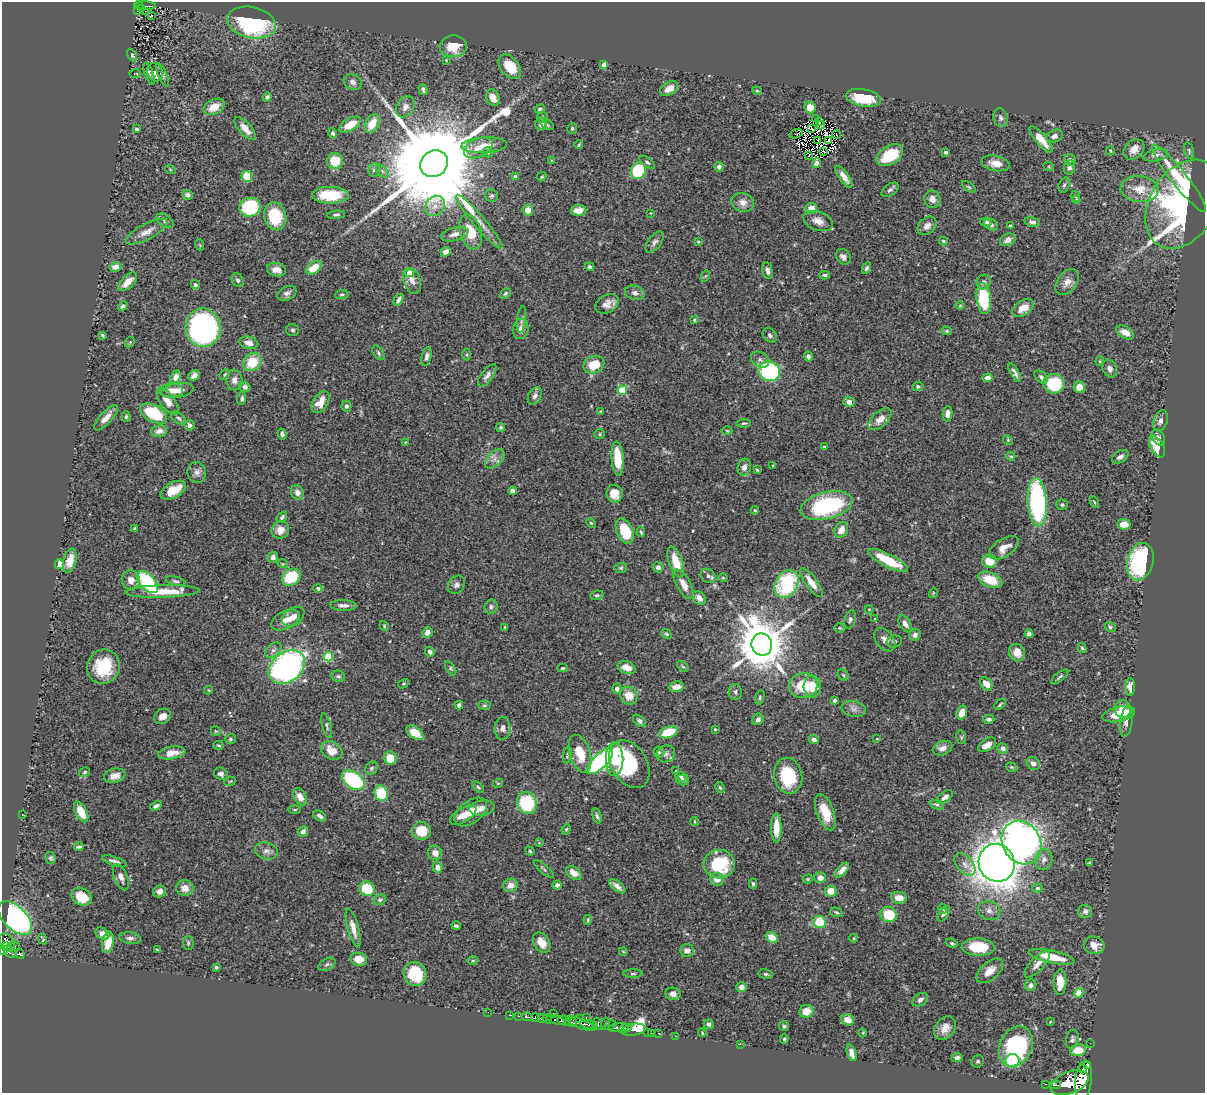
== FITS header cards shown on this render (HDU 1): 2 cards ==
NAXIS1  =                 1203
NAXIS2  =                 1091

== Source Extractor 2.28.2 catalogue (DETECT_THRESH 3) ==
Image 1203 x 1091 px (HDU 1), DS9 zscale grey, 1 PNG px = 1 image px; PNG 1207 x 1095 px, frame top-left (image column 1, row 1091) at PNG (2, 2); each listed source drawn as its Kron ellipse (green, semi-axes under 4 px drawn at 4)
Background 0.721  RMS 0.026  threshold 0.0769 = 3 sigma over >= 5 px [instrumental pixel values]
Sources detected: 509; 4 with non-positive FLUX_AUTO (blend fragments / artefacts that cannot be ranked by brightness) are neither listed nor drawn; of the other 505, the 500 brightest by FLUX_AUTO listed and drawn (5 fainter detections omitted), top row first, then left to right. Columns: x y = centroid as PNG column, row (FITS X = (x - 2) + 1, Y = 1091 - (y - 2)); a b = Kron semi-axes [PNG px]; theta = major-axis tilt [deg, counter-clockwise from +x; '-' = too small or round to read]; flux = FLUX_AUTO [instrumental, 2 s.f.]
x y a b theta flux
139 5 4 4 - 91
146 6 10 2 -1 100
141 8 4 3 - 29
138 11 3 2 - 15
145 11 2 2 - 5.1
152 16 3 2 - 3.9
251 23 25 15 -12 210
453 46 13 11 3 39
132 55 7 4 -59 3
446 60 3 2 - 1.3
604 65 4 4 - 13
510 67 14 9 -51 47
155 72 9 7 -66 7.9
149 73 12 4 -69 3.9
135 74 6 2 -2 1.3
162 75 13 4 -66 4.4
353 82 9 7 -29 7.8
669 88 10 6 34 15
423 90 6 3 -73 3.6
757 91 4 4 - 1.8
267 97 4 4 - 4.7
493 98 8 6 -65 18
863 98 18 8 -9 61
214 107 11 7 27 25
405 107 11 8 60 9.6
810 107 6 5 - 21
540 109 5 4 - 3.5
543 118 5 5 - 2.8
1000 118 9 7 -77 5.4
816 119 3 2 - 1.1
819 122 3 2 - 1.6
372 124 10 6 61 32
541 124 6 6 - 7.9
350 125 12 6 30 29
547 125 7 4 -28 2.6
821 125 4 2 - 2.4
572 128 5 5 - 3
136 129 3 3 - 3.2
245 129 14 6 -49 17
811 129 3 2 - 1
333 133 5 4 - 3.5
796 134 7 3 18 1.9
836 135 4 2 - 1.8
1055 136 8 6 25 7.2
1041 139 17 5 -49 25
818 141 3 2 - 2
829 141 4 3 - 1.6
484 145 23 8 2 26
579 145 4 3 - 2.3
478 148 15 9 24 22
1134 149 11 8 42 14
823 151 3 2 - 1.3
1110 151 4 3 - 1.7
1189 151 8 5 -75 3.2
488 152 5 5 - 2.7
945 152 4 3 - 4
890 155 14 9 32 52
1156 155 12 6 12 8.3
808 156 3 2 - 2.8
551 160 3 2 - 1.2
1070 160 6 5 - 4.9
335 161 8 7 - 44
647 162 9 4 -38 3.9
817 163 5 4 - 7.3
996 163 14 7 -11 17
434 164 14 12 36 64000
719 167 5 4 - 6.4
1049 167 5 3 - 1.6
1069 168 7 5 78 5
170 169 5 3 - 1.6
374 170 7 6 - 4.1
382 171 7 4 -45 3.7
638 171 8 7 - 94
247 176 5 5 - 43
515 177 4 3 - 4.3
542 177 5 4 - 2.3
844 177 13 5 -55 12
1179 178 42 8 -52 88
1064 185 7 5 72 3.6
969 187 8 4 -35 2.4
1140 189 19 13 -5 31
890 190 9 5 35 5.3
188 195 5 4 - 6.5
330 195 18 8 0 58
492 196 6 6 - 3.8
1075 196 6 3 -72 2.1
932 199 9 8 - 11
1076 200 4 3 - 2.2
743 202 11 9 -20 13
1183 204 48 33 59 500
435 206 11 9 44 13
250 207 10 9 - 130
811 208 5 5 - 18
528 210 5 5 - 17
579 211 8 5 2 15
650 213 3 2 - 1.1
336 215 9 4 6 3.7
275 216 14 11 -76 72
165 221 10 6 -33 5.5
818 221 15 9 -20 15
479 222 35 6 -50 20
986 222 6 4 4 4.4
1032 222 8 4 -10 5.6
991 225 7 5 -34 4.1
927 226 11 7 44 9.1
1010 226 3 3 - 2.6
147 232 23 7 28 16
471 232 18 10 -73 42
455 234 14 6 14 12
1008 240 8 6 26 8.8
943 241 4 3 - 2.6
654 242 12 6 51 7.1
698 242 4 4 - 1.5
200 245 6 3 -71 1.5
446 252 5 4 - 8.8
843 257 8 6 -48 8.9
115 267 6 5 - 11
590 267 5 4 - 3.9
314 268 9 5 39 33
866 268 6 4 64 3.8
276 270 9 6 -11 13
767 271 9 5 -78 6.1
409 273 4 4 - 37
824 275 5 4 - 4.3
705 276 6 4 60 1.9
238 280 7 6 - 4.4
412 281 13 8 -71 13
128 282 12 6 44 19
984 282 7 7 - 6.4
1067 282 15 9 53 13
195 285 5 4 - 3.2
287 293 10 6 28 6.6
505 293 6 4 46 3.2
635 293 10 7 -17 7.6
342 294 7 3 6 2.7
984 298 15 7 -83 96
398 300 6 3 57 5.4
607 304 12 8 29 13
960 305 4 4 - 1.7
123 306 5 4 - 4.3
1023 308 12 7 32 19
522 319 13 4 83 3.7
694 320 3 3 - 2.4
203 328 19 17 -89 440
521 329 10 8 80 9.3
293 330 6 5 - 3.5
947 331 5 4 - 2.8
1125 332 10 6 -29 16
103 335 4 3 - 2.2
770 335 8 6 -48 4.6
130 342 6 4 44 2.1
249 343 9 6 -15 10
378 353 8 5 -55 4.2
467 354 6 3 90 1.9
426 356 9 5 77 5.6
808 356 5 4 - 4.7
760 360 10 7 -32 6.1
1100 361 5 4 - 2
252 362 10 8 41 48
594 365 10 8 22 41
1110 368 9 7 -61 7.1
769 371 11 9 -22 230
1015 373 10 4 -60 6.2
225 374 6 3 46 2.1
194 375 6 5 - 7.7
487 375 13 6 53 8.4
176 377 7 5 67 10
1041 377 8 5 -45 4.3
988 378 5 4 - 8.1
234 380 10 8 -90 9.9
1054 384 10 10 - 75
918 386 5 4 - 2.8
245 387 6 5 - 6.7
1079 387 6 5 - 19
171 390 12 7 1 13
177 390 16 7 9 15
622 390 4 4 - 88
535 396 9 6 61 5.8
242 399 6 4 85 4.2
168 401 15 7 -53 15
321 402 12 7 58 22
849 402 5 5 - 10
346 406 5 5 - 3.8
600 411 4 4 - 1.4
154 414 14 8 -29 81
948 414 8 5 84 8.6
126 417 5 4 - 3.3
106 418 16 6 47 15
179 418 9 5 -37 3.7
880 419 14 7 43 16
1160 421 11 7 68 6.6
744 423 7 4 4 2.9
189 425 5 5 - 6
501 427 4 4 - 2.7
159 431 8 6 10 9.7
727 431 5 3 - 1.6
282 434 5 3 - 5.3
600 434 5 5 - 2.7
1158 438 9 6 -58 5.5
1008 440 5 4 - 2
405 442 4 4 - 1.4
824 447 3 3 - 2.2
1157 447 12 6 -61 40
1011 456 4 3 - 2
1120 457 9 5 31 6.8
495 459 12 6 46 9.6
618 459 17 6 -86 50
773 466 3 3 - 2
744 467 8 6 73 8.4
757 470 3 2 - 1.8
197 472 10 9 - 8.7
173 490 14 7 29 35
512 491 4 4 - 8.7
297 492 7 6 - 8.5
614 494 9 8 - 22
1037 502 24 9 -86 330
1094 502 6 4 -61 2.1
1062 505 6 5 - 3.5
826 506 26 13 15 190
755 510 4 3 - 1.9
282 517 6 4 53 3.8
591 523 5 3 - 1.7
1124 524 7 5 -7 20
135 529 4 3 - 2.9
280 530 9 8 - 15
841 530 8 6 58 18
625 531 13 8 -66 62
641 532 5 3 - 2.7
1004 548 16 9 32 20
273 557 5 5 - 6.1
70 561 12 6 75 23
888 561 22 6 -27 62
989 561 7 6 - 28
676 562 16 7 -71 34
1140 562 19 13 76 190
59 564 5 4 - 21
283 564 5 3 - 1.7
658 567 5 5 - 5.5
621 568 6 5 - 2.8
708 576 8 6 -43 5.7
291 577 10 8 35 85
723 578 4 3 - 1.5
131 580 10 9 - 14
990 580 12 7 -21 42
176 581 10 4 -13 3.8
147 582 13 7 -47 150
811 582 17 6 -54 21
684 584 16 7 -61 17
787 584 14 11 61 140
456 585 10 7 50 6.6
318 588 4 4 - 5
163 591 37 6 2 52
933 593 5 3 - 1.5
597 595 7 4 9 3.3
699 598 7 5 -50 11
343 605 13 5 -1 8.8
491 607 7 6 - 4.2
869 609 4 2 - 1.2
293 617 12 8 36 13
850 619 9 5 73 4.6
875 619 3 3 - 2.8
285 620 15 9 26 18
905 624 9 5 -57 8.9
384 626 5 4 - 2
505 627 3 2 - 1.6
1110 627 5 5 - 2.9
839 628 5 4 - 2
427 632 5 5 - 9.5
666 634 5 4 - 2.5
1029 634 4 4 - 5.5
915 635 6 5 - 6.7
885 640 13 8 -52 10
894 641 8 6 11 4.4
762 645 11 10 - 10000
1082 648 5 4 - 2.5
273 650 9 6 41 6.6
430 652 5 4 - 5.3
1017 653 9 8 - 18
328 657 5 4 - 72
683 666 6 4 -42 2.5
104 667 17 16 - 72
287 667 20 15 37 570
451 668 7 4 -58 2.9
563 668 5 4 - 2.5
627 668 9 6 -22 15
843 675 6 5 - 2.6
338 676 7 5 -22 3.9
1060 677 10 3 38 3.5
403 684 6 3 31 1.9
986 684 7 5 -49 16
803 686 14 12 9 52
676 687 8 5 6 16
812 687 11 8 -86 29
1130 687 8 5 -88 14
617 689 5 4 - 6
208 690 4 4 - 1.9
735 692 8 6 -88 4.9
629 696 9 8 - 25
760 697 7 4 73 3.1
835 700 4 3 - 4.1
459 705 4 4 - 5.3
484 705 6 4 3 2.7
1000 705 6 3 42 2.4
854 709 12 8 -10 8.9
1123 709 9 8 - 14
962 713 7 5 72 17
1119 714 16 7 13 44
163 716 9 7 36 12
758 719 6 5 - 5.7
989 719 5 4 - 5.1
639 721 7 5 -42 5.2
1127 721 15 6 82 11
327 726 13 4 -74 4
503 728 11 8 89 7.9
715 729 3 2 - 1.6
216 731 5 4 - 2.1
668 732 9 5 20 47
415 733 10 5 -36 39
961 737 7 5 -78 3.1
230 739 5 5 - 2.8
814 739 5 4 - 5.5
877 739 3 2 - 1.6
218 745 5 3 - 2.2
987 745 10 5 34 15
942 748 10 6 21 11
1003 748 5 5 - 6.7
332 751 11 8 -30 23
659 752 5 5 - 2.8
172 753 14 6 9 20
580 754 19 10 -72 38
666 754 9 8 - 7.7
567 755 8 4 82 2.8
390 758 6 6 - 27
615 759 17 9 -89 31
600 761 17 7 45 370
1033 763 7 6 - 8.2
629 764 26 17 -59 130
1012 767 6 4 -19 2.4
371 768 7 5 53 3.3
676 771 3 3 - 1.8
85 772 6 4 33 2.6
221 774 7 6 - 6
115 776 11 7 12 15
788 776 18 14 -79 89
681 777 6 4 -16 3.9
353 780 13 8 -35 150
683 780 6 5 - 6.5
230 781 6 3 19 1.8
498 783 5 3 - 1.8
478 787 7 3 -44 2.5
720 787 6 4 -62 2.4
381 793 8 6 -73 54
300 797 9 6 -61 16
945 797 9 5 39 7.1
527 803 11 9 -67 110
937 805 7 4 -20 2.8
156 806 6 3 28 4.8
482 808 13 7 8 13
295 810 6 3 1 2
81 812 11 5 -63 31
471 812 18 11 38 27
825 812 19 8 -70 41
23 815 2 2 - 1.1
463 815 15 7 32 17
320 816 7 4 -33 6.4
597 816 7 4 -74 3.6
694 822 4 2 - 1.7
776 828 14 5 -90 27
566 829 5 4 - 2.3
421 831 9 9 - 35
303 832 5 5 - 8.5
1022 842 23 19 -60 950
539 843 4 2 - 1.1
79 847 5 3 - 3.5
266 851 12 8 -14 8.8
530 851 5 4 - 2.7
435 853 7 7 - 11
51 858 6 5 - 3.5
1044 860 10 8 74 9
115 861 13 4 -19 7
997 863 19 18 - 2900
1089 863 4 3 - 2.1
719 864 15 14 - 100
965 864 13 8 -49 11
437 867 5 4 - 10
544 869 13 3 -40 3.3
842 870 9 4 47 11
574 873 8 5 -37 16
121 877 14 6 -68 10
820 878 6 5 - 11
717 879 7 6 - 16
808 879 5 4 - 2.1
753 884 5 4 - 3.4
510 885 7 6 - 12
557 885 4 4 - 5.3
617 886 10 4 -39 8.7
185 888 8 7 - 13
1037 888 5 4 - 2.3
367 889 8 7 - 57
160 891 6 6 - 9
831 891 5 5 - 25
81 897 10 8 -32 40
899 898 8 5 -8 17
380 900 6 5 - 3.2
943 909 5 3 - 1.6
989 911 11 9 -18 9.5
1085 911 7 6 - 7.4
836 912 6 4 -18 2.9
944 914 8 5 56 4.6
889 915 8 7 - 56
15 918 21 11 -44 480
588 920 5 3 - 2.2
820 922 6 6 - 56
456 926 4 3 - 3
353 928 20 5 -75 15
102 934 7 5 -37 10
130 938 11 6 -8 5.9
772 938 7 5 -34 24
854 938 4 3 - 1.4
43 939 5 2 - 2.7
7 942 10 6 -58 350
108 942 11 6 80 26
188 943 7 5 -89 3.2
542 943 11 7 -55 21
952 943 6 4 -20 2.7
1094 945 10 8 -13 19
15 946 5 2 - 54
7 947 5 3 - 200
978 947 16 8 -2 56
157 950 3 2 - 1.6
3 951 5 4 - 360
623 951 4 2 - 1.4
687 951 7 6 - 8.5
10 952 7 5 -41 320
20 954 5 4 - 150
1052 957 23 6 -12 40
359 959 8 6 -10 22
473 961 5 3 - 2.2
327 964 9 5 30 4.9
1037 964 17 7 47 13
216 967 4 3 - 2.3
990 971 16 9 41 18
415 974 12 11 - 73
633 974 9 3 1 2.7
766 974 7 4 -7 3.7
1060 982 12 6 89 28
1031 985 6 5 - 7
741 987 5 5 - 13
1079 993 4 4 - 55
673 994 8 6 -11 8.5
920 1000 8 6 34 6.9
806 1011 7 6 - 20
488 1012 2 2 - 6.7
553 1014 3 2 - 14
510 1015 4 2 - 40
519 1016 3 2 - 48
527 1017 5 3 - 150
586 1017 2 2 - 6.5
535 1018 4 3 - 300
542 1018 4 3 - 300
579 1018 3 2 - 110
547 1019 5 3 - 300
556 1020 9 3 -17 530
848 1020 7 5 -25 16
564 1021 7 5 -17 680
571 1022 6 3 -14 430
1050 1022 3 3 - 1.4
580 1024 15 4 -23 450
589 1024 9 3 -8 280
598 1024 6 4 -69 180
605 1024 6 3 76 140
709 1024 5 4 - 5.1
610 1025 6 4 31 190
784 1026 5 4 - 3.4
619 1028 10 3 6 780
625 1028 7 3 17 380
945 1028 13 9 52 16
633 1030 12 6 9 730
647 1032 2 2 - 5.5
652 1033 3 2 - 5
658 1033 3 2 - 2.1
702 1033 4 3 - 1.9
863 1033 4 3 - 1.3
676 1036 2 2 - 6.2
784 1039 4 3 - 2.5
1072 1039 9 6 75 4.3
1090 1043 2 2 - 6.2
740 1044 2 2 - 58
1016 1046 21 16 63 240
1078 1050 8 6 9 28
851 1053 8 4 -73 10
957 1058 6 4 10 5.6
978 1061 6 5 - 2.9
1012 1061 7 7 - 71
1087 1066 3 2 - 190
1083 1069 4 3 - 200
1083 1080 19 8 83 3400
1070 1083 20 11 22 4200
1045 1084 3 2 - 73
1055 1085 6 2 -5 330
At the frame edge (FLAGS 8, measured only in part): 1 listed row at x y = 3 951
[5 fainter detections neither listed nor drawn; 4 non-positive-flux detections neither listed nor drawn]